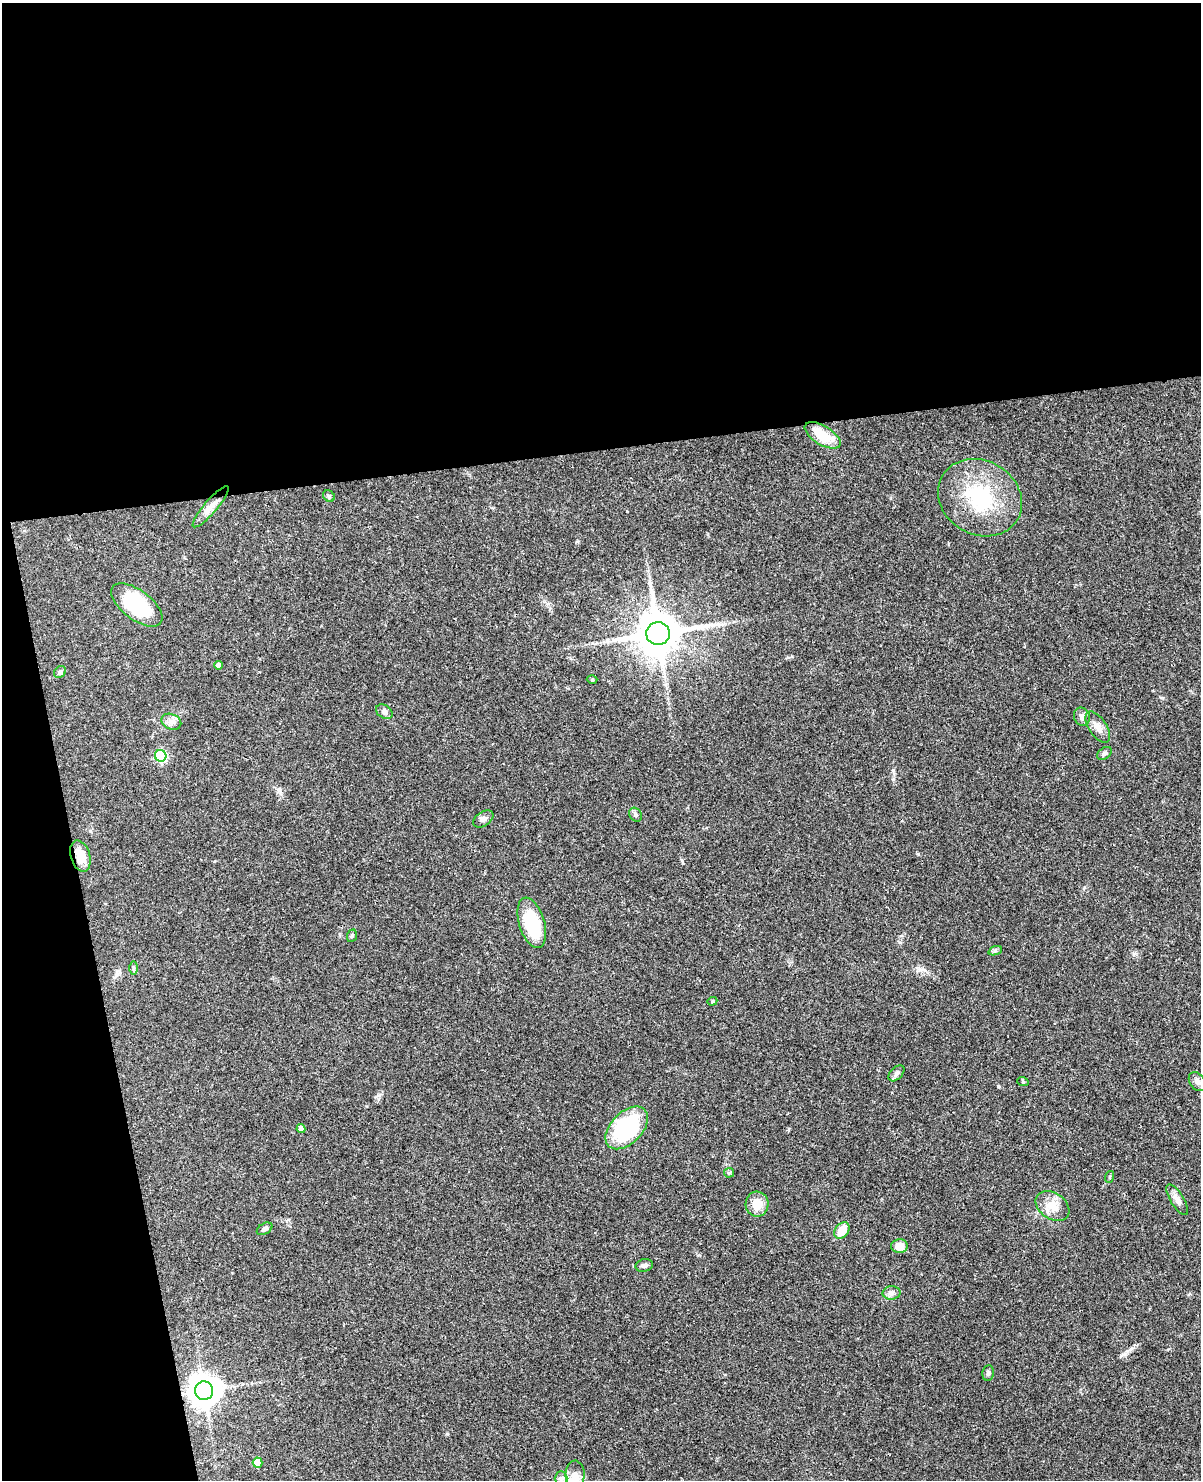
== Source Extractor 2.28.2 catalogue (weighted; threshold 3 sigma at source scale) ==
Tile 1 of 4 x 3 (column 1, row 1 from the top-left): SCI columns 49-1247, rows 3216-4693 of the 4892 x 4840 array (HDU 1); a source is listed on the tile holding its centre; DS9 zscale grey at full resolution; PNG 1203 x 1482 px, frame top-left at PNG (2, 3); each listed source drawn as its Kron ellipse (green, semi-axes under 4 px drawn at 4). Shown black and unused: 36% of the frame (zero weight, under 3 of 4 exposures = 5% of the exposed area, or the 3 px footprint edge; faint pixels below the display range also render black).
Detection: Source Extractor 2.28.2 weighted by HDU 2 'WHT'; one run over the whole footprint, this tile lists its part. Background 0.0858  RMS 0.0058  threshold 0.0261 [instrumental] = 3 sigma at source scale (4.5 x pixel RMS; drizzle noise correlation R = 1.50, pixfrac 1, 0.05/0.05 arcsec/px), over >= 5 px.
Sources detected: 43; all 43 listed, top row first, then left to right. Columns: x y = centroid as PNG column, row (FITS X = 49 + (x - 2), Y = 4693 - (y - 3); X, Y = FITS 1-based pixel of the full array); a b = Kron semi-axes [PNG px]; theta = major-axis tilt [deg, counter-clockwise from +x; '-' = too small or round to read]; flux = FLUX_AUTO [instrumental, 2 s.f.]
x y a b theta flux
823 435 20 9 -31 16
329 496 6 5 - 1
980 498 43 37 -31 45
211 507 26 6 49 5
137 605 30 14 -37 39
658 634 12 11 - 2300
218 665 4 4 - 2.3
60 672 7 5 44 1
592 679 5 3 - 0.59
384 712 9 6 -33 1.8
1082 717 9 8 - 2.5
171 722 10 7 -24 2.9
1098 727 18 8 -56 4.5
1104 753 8 5 37 1.4
161 756 6 5 - 36
635 815 7 6 - 1.3
483 819 11 7 34 2.2
80 856 16 9 -74 8.9
532 923 26 12 -73 31
352 936 6 5 - 0.89
995 951 7 4 19 0.96
133 968 6 4 90 0.98
712 1001 5 4 - 0.76
896 1073 9 6 45 1.8
1023 1082 6 3 -20 0.58
1197 1082 10 7 -55 2.8
627 1128 26 15 45 58
301 1129 4 4 - 2.2
729 1173 5 4 - 0.76
1109 1177 6 4 71 0.63
1177 1200 17 6 -58 3.2
757 1204 12 11 - 8.1
1053 1206 18 13 -34 8.5
265 1229 8 5 30 1.5
842 1230 9 6 51 9
899 1246 8 7 - 6.3
644 1265 9 6 11 1.8
892 1293 9 6 2 2
988 1373 8 5 81 1.3
204 1391 9 9 - 920
258 1462 5 5 - 7.6
575 1474 14 9 -89 4.3
561 1478 7 6 - 2
Overlapping masked pixels (flux is a lower limit): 1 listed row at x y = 80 856
Unlisted compact peaks at least as high as the median listed source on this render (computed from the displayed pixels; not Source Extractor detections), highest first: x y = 918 854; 998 1086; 893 779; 447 1434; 893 770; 682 860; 378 1095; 792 656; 577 541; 698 1255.